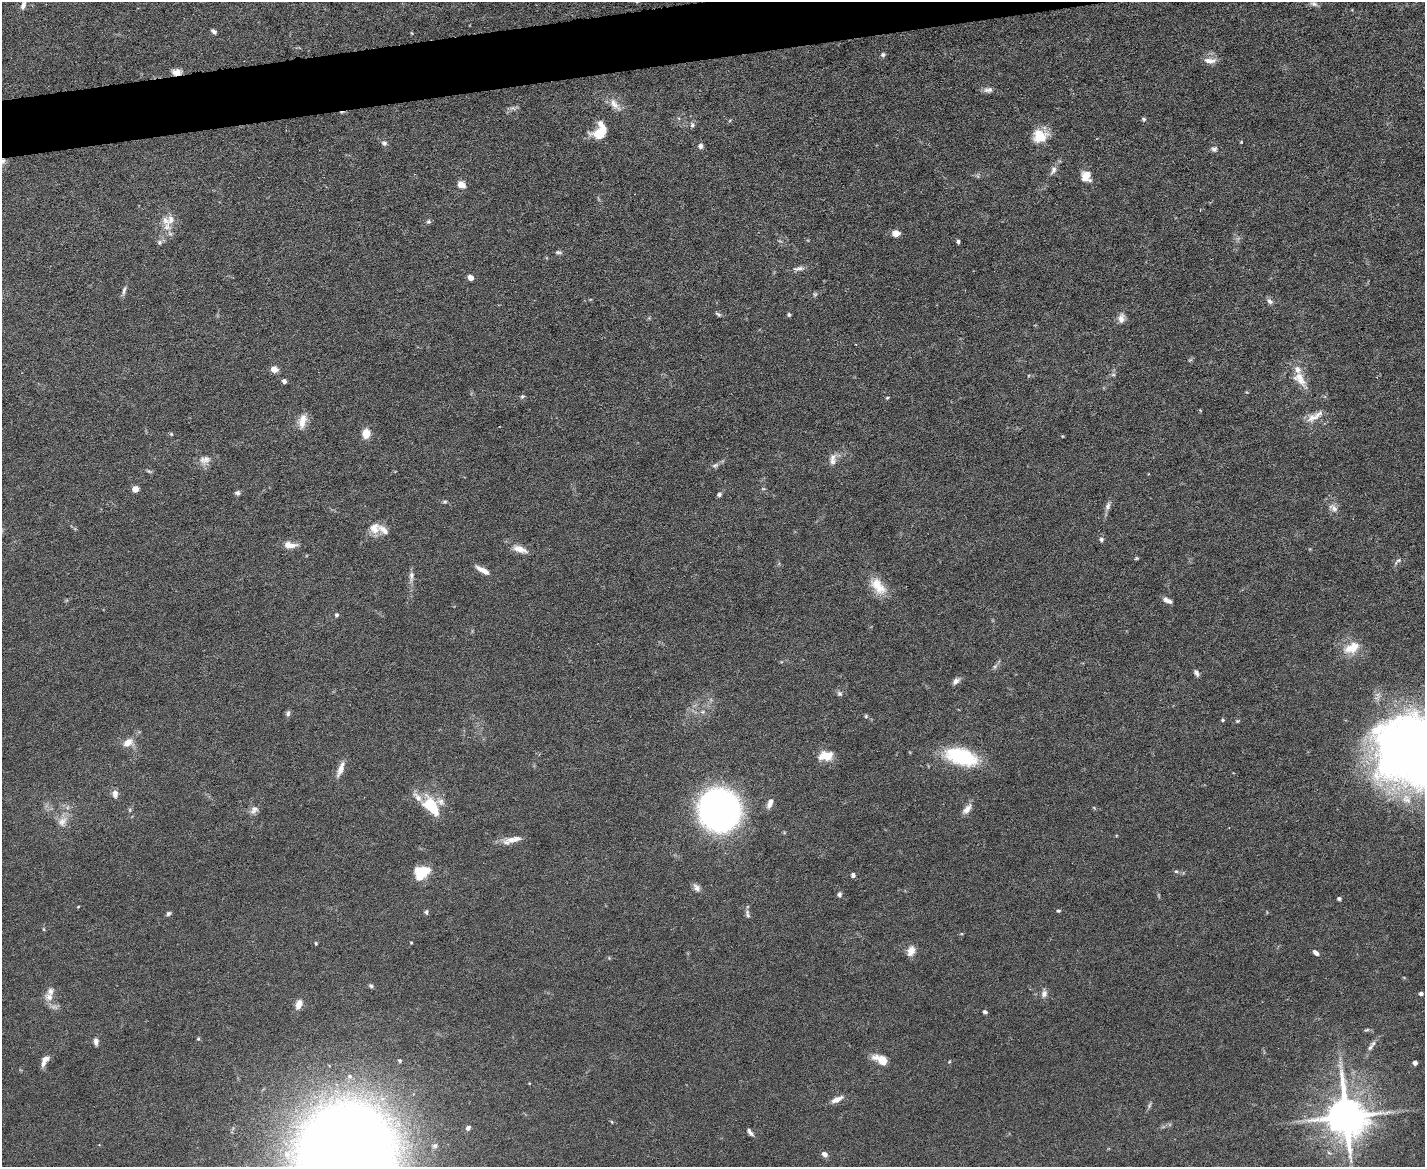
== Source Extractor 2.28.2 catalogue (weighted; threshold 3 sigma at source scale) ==
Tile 8 of 3 x 4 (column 2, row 3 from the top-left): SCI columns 1555-2977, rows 1166-2330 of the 4641 x 4660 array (HDU 1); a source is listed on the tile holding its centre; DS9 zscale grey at full resolution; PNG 1427 x 1169 px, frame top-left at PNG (2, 2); no overlay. Shown black and unused: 3% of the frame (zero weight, under 5 of 9 exposures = <1% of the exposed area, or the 3 px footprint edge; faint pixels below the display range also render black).
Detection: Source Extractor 2.28.2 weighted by HDU 2 'WHT'; one run over the whole footprint, this tile lists its part. Background 0.0828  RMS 0.0041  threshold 0.0169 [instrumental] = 3 sigma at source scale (4.09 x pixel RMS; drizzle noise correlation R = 1.36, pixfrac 0.8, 0.05/0.05 arcsec/px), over >= 5 px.
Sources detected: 142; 1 too faint to see at this stretch — not listed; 12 inside a brighter listed object's ellipse — not listed separately; the other 129 listed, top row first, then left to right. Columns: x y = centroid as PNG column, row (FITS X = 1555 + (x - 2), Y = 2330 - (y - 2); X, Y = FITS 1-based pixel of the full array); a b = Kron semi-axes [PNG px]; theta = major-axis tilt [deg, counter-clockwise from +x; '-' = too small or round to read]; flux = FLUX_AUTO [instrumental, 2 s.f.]
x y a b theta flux
1314 4 10 6 -22 1.2
23 5 12 6 72 1.7
214 31 8 5 -37 0.93
883 55 6 5 - 0.79
1210 61 17 7 -2 2.9
177 72 12 7 5 2.6
988 90 12 7 1 1.7
615 104 21 9 -48 3.9
513 108 9 5 -18 1
1144 119 6 5 - 0.64
692 125 7 5 89 0.92
599 134 16 11 21 7.8
1040 136 16 14 -3 9.1
1241 142 4 3 - 0.3
384 143 8 7 - 1.1
700 146 6 6 - 1.4
1214 149 7 6 - 1.3
1053 170 12 7 65 1.8
1086 176 13 11 -72 4.4
461 185 10 8 -31 3
165 221 13 10 -55 3.5
428 221 6 6 - 0.76
896 233 6 5 - 5
958 241 4 4 - 0.77
160 242 7 6 - 0.98
558 252 9 5 -1 0.85
798 269 16 6 6 1.9
471 278 4 4 - 4
124 290 14 4 75 1.3
815 294 6 6 - 0.67
1270 301 9 6 -41 1.3
718 314 10 3 -26 0.7
789 315 5 4 - 0.63
1121 318 12 9 83 2.6
274 369 7 6 - 3
1113 375 6 4 1 0.66
284 381 4 4 - 1.4
1301 381 25 10 -46 4.9
522 396 6 5 - 0.64
887 398 5 3 - 0.46
1312 418 22 10 24 4.3
302 421 18 8 78 4.6
366 433 9 7 83 5.6
171 434 5 5 - 0.47
1062 436 4 3 - 0.29
833 457 11 8 45 2.2
205 460 16 11 10 3.1
715 465 10 5 18 1.3
149 471 8 4 -23 0.6
135 489 5 5 - 4.2
237 493 7 6 - 0.96
719 494 6 5 - 0.89
445 502 6 4 2 0.6
1108 506 13 6 71 1.6
1333 508 15 9 -46 2.5
374 528 14 13 - 4.2
1101 539 6 5 - 0.96
289 545 15 7 -1 3.8
519 549 19 8 -19 4
1136 558 5 4 - 0.44
1397 561 12 4 42 0.98
483 570 18 6 -28 3.2
411 576 13 7 85 1.9
878 586 27 14 -49 8
1167 600 11 5 -23 2
337 615 4 4 - 0.85
1351 648 24 14 27 7.3
995 666 8 5 55 0.96
1196 673 9 5 -58 1.2
956 681 11 6 39 1.7
839 694 8 7 - 0.99
703 712 7 5 20 1
288 713 8 5 88 0.95
866 716 5 5 - 0.55
1223 720 5 4 - 0.54
1237 721 5 4 - 0.49
128 742 13 9 35 3.9
1418 747 71 52 18 360
826 756 16 10 5 6.8
961 757 25 13 -16 37
341 769 21 6 70 3.1
115 794 11 7 -87 2
770 803 13 6 68 2.2
431 806 23 12 -52 16
967 809 15 7 50 2.6
130 810 6 4 -72 0.5
254 810 12 9 46 1.9
719 810 31 30 - 170
62 822 16 12 49 3.8
512 840 28 9 18 4
1176 871 5 5 - 0.58
422 872 14 10 32 14
853 875 6 5 - 1
696 888 12 7 -52 1.8
839 894 7 5 74 0.93
1339 899 4 3 - 0.93
78 907 4 4 - 0.31
1058 911 6 4 0 0.49
426 912 6 5 - 0.75
168 913 6 5 - 0.79
747 914 13 5 -75 1.2
44 929 5 3 - 0.42
316 943 4 3 - 0.42
411 943 3 3 - 0.38
911 951 12 8 66 3.5
1316 953 8 5 -37 1.3
371 986 6 5 - 0.79
1044 994 10 7 73 1.8
1421 994 4 4 - 1.3
49 997 13 11 -24 3.6
299 1004 13 8 69 2.8
985 1012 5 4 - 0.81
1367 1030 7 4 18 0.62
198 1039 5 4 - 0.55
96 1041 8 5 -84 1.8
1370 1048 12 5 42 1.4
45 1060 13 6 61 3
882 1060 13 7 -27 8.4
400 1061 5 4 - 0.68
949 1062 5 3 - 0.36
1415 1063 4 4 - 1.4
837 1099 17 6 25 2.6
1149 1105 10 4 71 0.87
1346 1116 13 11 -78 1400
612 1122 5 4 - 0.44
468 1128 7 6 - 1.2
750 1132 9 4 -52 1.3
824 1154 7 5 -34 1.7
346 1156 79 72 -89 970
Overlapping masked pixels (flux is a lower limit): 1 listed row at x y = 177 72
Isophote crosses this tile's border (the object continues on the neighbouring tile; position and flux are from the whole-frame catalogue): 3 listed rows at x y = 23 5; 1418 747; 346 1156